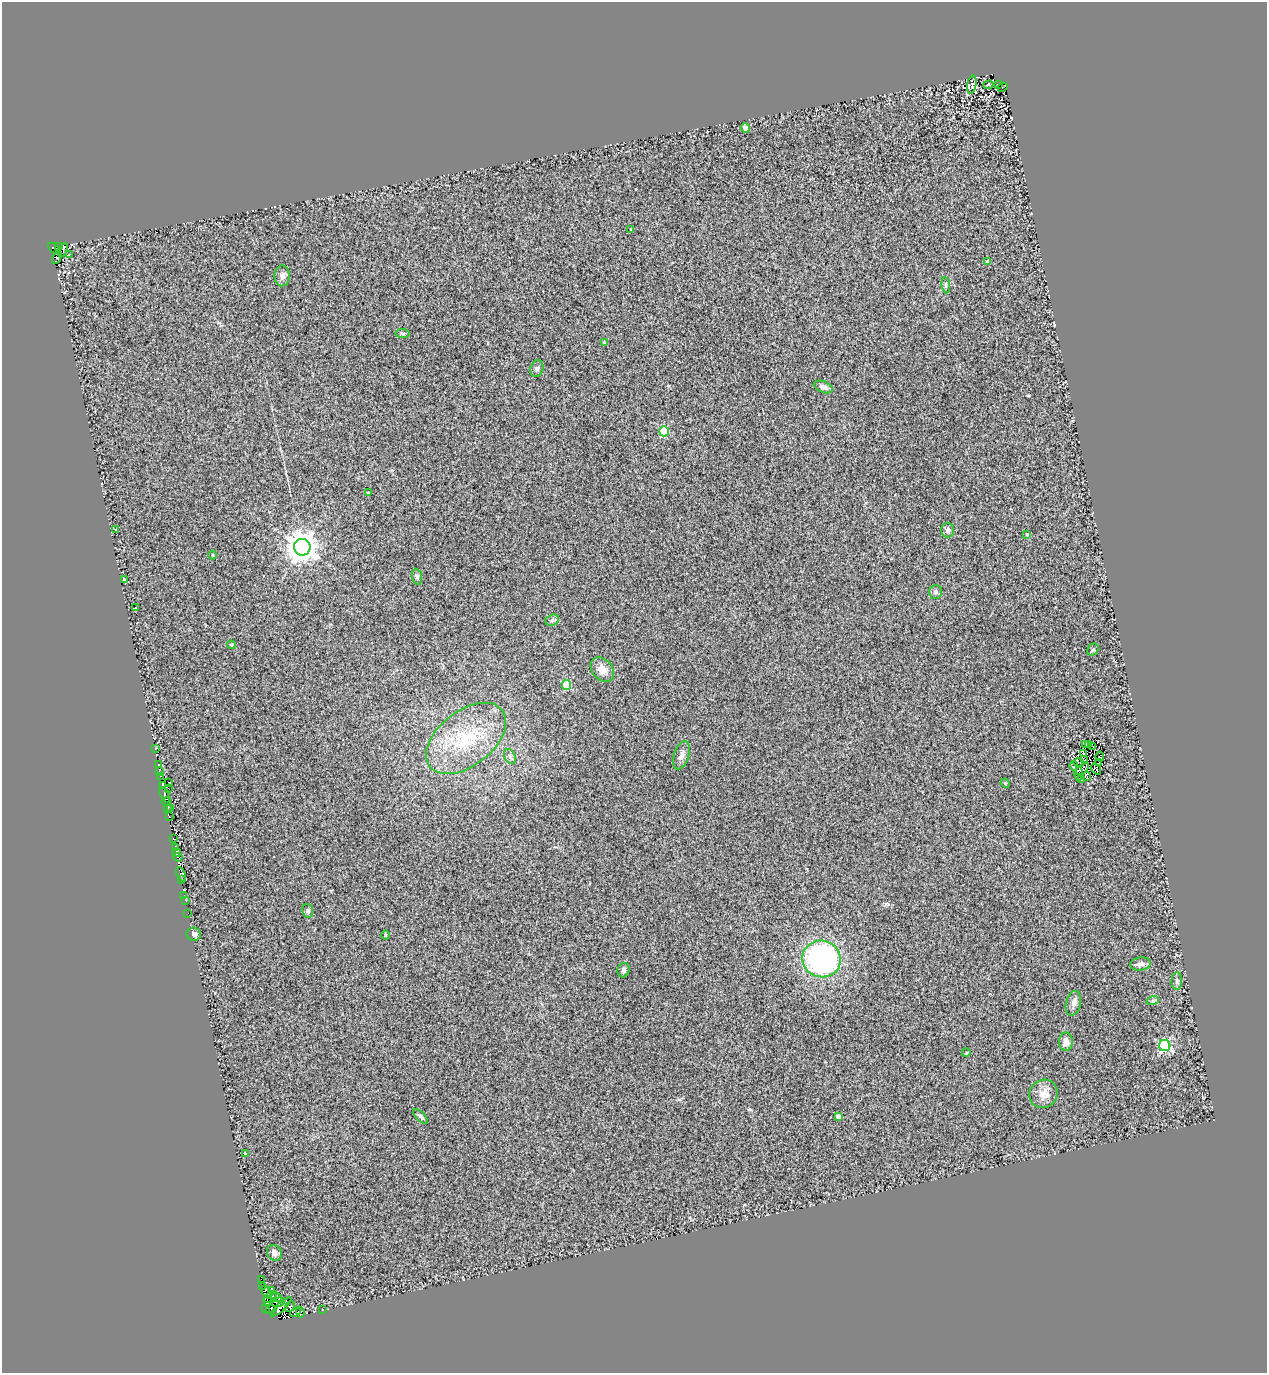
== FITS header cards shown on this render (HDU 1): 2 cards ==
NAXIS1  =                 1265
NAXIS2  =                 1371

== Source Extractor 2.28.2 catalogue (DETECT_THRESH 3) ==
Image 1265 x 1371 px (HDU 1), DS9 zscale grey, 1 PNG px = 1 image px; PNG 1269 x 1375 px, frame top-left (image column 1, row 1371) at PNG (2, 2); each listed source drawn as its Kron ellipse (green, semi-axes under 4 px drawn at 4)
Background 0.69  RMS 0.49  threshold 1.48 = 3 sigma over >= 5 px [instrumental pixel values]
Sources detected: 109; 4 with non-positive FLUX_AUTO (blend fragments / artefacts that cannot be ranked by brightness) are neither listed nor drawn; the other 105 listed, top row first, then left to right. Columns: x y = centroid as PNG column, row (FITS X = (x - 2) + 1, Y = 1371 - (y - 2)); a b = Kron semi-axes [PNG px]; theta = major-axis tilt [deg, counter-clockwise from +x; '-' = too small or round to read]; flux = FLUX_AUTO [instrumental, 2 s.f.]
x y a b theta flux
999 84 3 2 - 39
972 85 9 4 80 66
988 85 5 3 - 31
1003 87 5 2 - 60
745 128 4 4 - 78
631 230 4 3 - 47
59 246 2 2 - 38
53 248 6 3 -43 740
63 250 7 3 64 510
70 254 2 2 - 18
57 258 6 3 63 86
987 261 3 3 - 46
282 276 10 7 88 160
946 285 8 4 -82 66
403 334 7 4 -6 55
604 342 4 4 - 28
537 368 8 6 69 89
823 387 10 5 -22 130
664 431 5 4 - 2000
368 493 3 3 - 56
116 530 3 3 - 140
948 530 7 6 - 110
1027 534 3 3 - 51
302 547 8 8 - 49000
212 555 4 3 - 26
417 577 8 5 -82 75
124 580 3 3 - 310
936 592 7 6 - 93
136 608 3 3 - 210
552 620 7 5 22 76
231 645 4 3 - 37
1093 649 6 5 - 56
602 670 14 10 -49 330
567 685 5 4 - 1400
466 738 46 27 38 2400
1085 745 3 2 - 5.2
1089 745 3 2 - 7.9
1093 746 2 2 - 26
155 748 3 3 - 84
1084 753 3 2 - 39
682 755 15 7 71 170
510 756 8 5 -63 84
1100 757 5 2 - 41
1085 760 2 2 - 20
1099 762 4 2 - 19
1078 763 5 2 - 2.5
158 764 3 3 - 110
1074 766 5 2 - 35
1082 769 8 4 45 20
1096 769 6 2 -51 33
160 772 3 2 - 58
1079 773 7 3 89 32
160 776 3 2 - 680
1086 776 4 4 - 140
1081 780 3 2 - 30
169 782 3 2 - 45
1005 783 5 4 - 32
162 785 3 3 - 580
168 789 3 2 - 21
165 795 8 4 -64 1300
166 802 5 3 - 1000
170 808 3 2 - 50
167 809 2 2 - 30
169 817 3 2 - 330
174 839 3 2 - 90
175 847 4 3 - 590
177 853 4 4 - 960
178 857 4 2 - 26
181 874 8 3 -64 200
181 880 3 3 - 67
184 895 2 2 - 16
186 901 3 2 - 35
308 911 7 5 -80 68
188 913 3 2 - 31
194 934 7 6 - 110
385 935 5 3 - 29
822 959 19 18 - 6600
1141 964 10 6 8 130
623 970 7 6 - 97
1177 981 9 5 89 75
1153 1000 6 4 19 59
1073 1003 12 7 76 150
1066 1042 9 6 -89 230
1165 1046 6 5 - 4100
966 1053 4 3 - 27
1043 1094 14 13 - 350
421 1116 10 4 -45 76
838 1117 4 4 - 220
246 1154 3 3 - 290
274 1253 8 7 - 150
261 1279 3 2 - 34
262 1286 4 3 - 420
272 1290 3 2 - 24
267 1292 7 3 -60 630
270 1297 7 2 42 640
277 1297 5 3 - 340
268 1301 5 3 - 9000
278 1302 7 2 20 610
290 1306 6 4 47 390
281 1307 13 3 43 240
266 1308 2 2 - 110
272 1308 8 4 45 1700
323 1310 3 2 - 43
295 1312 6 4 33 270
300 1312 5 3 - 1600
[4 non-positive-flux detections neither listed nor drawn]